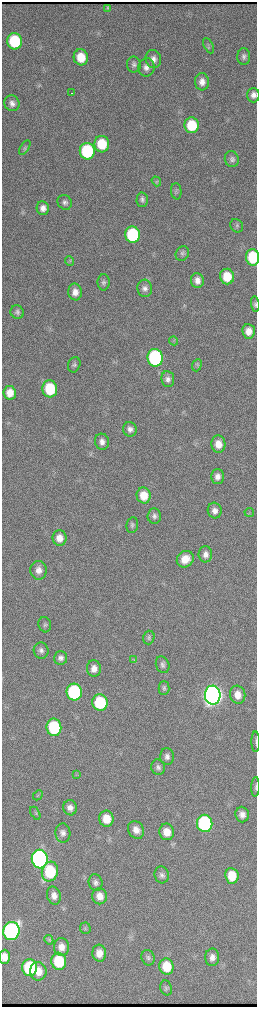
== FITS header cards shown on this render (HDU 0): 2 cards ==
NAXIS1  =                  510 / length of data axis 1
NAXIS2  =                 2010 / length of data axis 2

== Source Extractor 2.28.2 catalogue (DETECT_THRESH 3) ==
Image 510 x 2010 px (HDU 0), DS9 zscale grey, zoomed out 1/2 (1 PNG px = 2 x 2 image px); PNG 259 x 1009 px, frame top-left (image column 2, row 2010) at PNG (2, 2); each listed source drawn as its Kron ellipse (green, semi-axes under 4 px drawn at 4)
Background 3650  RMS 39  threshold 118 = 3 sigma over >= 5 px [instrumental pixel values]
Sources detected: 102; all 102 listed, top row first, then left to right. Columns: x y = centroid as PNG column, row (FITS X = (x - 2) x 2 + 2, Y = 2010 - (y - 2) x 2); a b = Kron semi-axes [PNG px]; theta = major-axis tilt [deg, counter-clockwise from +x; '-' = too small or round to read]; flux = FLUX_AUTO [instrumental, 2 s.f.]
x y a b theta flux
108 8 4 2 - 1.1e+04
15 41 8 7 - 5.5e+05
209 46 8 3 -62 1.3e+04
81 57 8 7 - 1.7e+05
244 57 8 6 -88 2.8e+04
153 59 9 7 -75 5.0e+04
134 65 8 7 - 2.9e+04
146 67 9 8 - 4.9e+04
202 82 8 7 - 6.2e+04
72 93 2 1 - 2.2e+04
253 95 7 6 - 4.2e+04
12 103 8 7 - 4.3e+04
192 125 8 7 - 3.2e+05
102 144 8 7 - 2.9e+05
25 148 8 4 57 1.5e+04
87 151 8 7 - 7.8e+05
232 159 8 7 - 3.1e+04
156 181 5 4 - 1.4e+04
176 191 8 5 -85 1.8e+04
142 200 7 5 87 2.4e+04
65 202 8 6 -54 3.1e+04
43 208 7 6 - 5.1e+04
237 226 7 6 - 2.0e+04
133 235 8 7 - 8.5e+05
182 253 7 6 - 2.2e+04
253 257 8 6 -86 4.0e+05
70 261 5 3 - 1.1e+04
227 277 8 7 - 2.0e+05
197 280 7 6 - 5.7e+04
104 282 8 6 90 2.4e+04
145 288 8 7 - 4.1e+04
75 292 8 7 - 6.2e+04
255 304 7 4 -83 1.5e+04
17 312 7 6 - 2.6e+04
249 331 7 6 - 7.9e+04
173 341 5 2 - 6.9e+03
155 358 9 7 -83 1.5e+06
74 365 8 6 70 2.3e+04
197 365 6 4 68 1.5e+04
168 379 8 6 -83 3.7e+04
50 389 8 7 - 4.1e+05
10 393 6 6 - 1.0e+05
130 429 7 6 - 4.0e+04
102 442 8 7 - 4.6e+04
218 444 8 7 - 9.5e+04
217 477 7 6 - 4.8e+04
144 496 8 7 - 1.4e+05
215 511 8 7 - 5.2e+04
249 512 5 2 - 5.7e+03
154 516 7 7 - 3.1e+04
132 525 8 6 79 2.4e+04
59 538 8 7 - 7.7e+04
205 554 8 7 - 4.8e+04
185 559 9 8 - 1.1e+05
39 570 9 8 - 6.2e+04
45 625 8 6 -74 2.0e+04
149 637 7 5 74 2.0e+04
41 650 8 7 - 3.5e+04
61 658 7 6 - 3.6e+04
134 660 3 3 - 8.9e+03
163 665 8 6 -70 2.8e+04
94 669 8 7 - 6.3e+04
164 688 7 5 89 1.7e+04
74 692 8 7 - 1.1e+06
213 695 9 8 - 1.0e+07
238 695 9 7 -74 8.7e+04
100 703 8 7 - 5.1e+05
54 727 8 7 - 6.3e+05
256 742 10 2 -89 1.0e+04
167 757 8 7 - 3.8e+04
158 767 8 7 - 3.0e+04
76 775 3 2 - 5.9e+03
256 787 9 3 88 1.3e+04
38 795 5 3 - 8.9e+03
70 808 8 6 -82 4.7e+04
35 813 7 3 -60 1.2e+04
242 815 8 7 - 5.2e+04
106 819 8 7 - 1.5e+05
205 823 8 7 - 1.2e+06
136 830 9 7 -57 7.1e+04
167 832 8 7 - 1.1e+05
63 833 9 7 -88 4.3e+04
40 859 9 8 - 2.9e+06
50 872 10 8 72 5.2e+05
162 875 8 7 - 3.4e+04
232 876 8 6 -83 1.8e+05
95 882 8 7 - 3.4e+04
54 896 9 7 -75 5.5e+04
100 896 8 7 - 8.5e+04
85 928 5 5 - 1.5e+04
11 931 9 8 - 2.6e+06
49 940 5 4 - 1.2e+04
61 947 9 7 -87 7.0e+04
99 953 8 7 - 8.2e+04
5 957 7 5 -89 2.2e+04
212 957 9 7 88 5.4e+04
148 958 8 6 -71 2.5e+04
59 961 8 7 - 4.2e+05
166 967 8 7 - 2.3e+05
30 968 8 7 - 6.8e+05
38 971 9 8 - 1.2e+05
166 988 7 5 -73 2.0e+04
At the frame edge (FLAGS 8, measured only in part): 5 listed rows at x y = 253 95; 253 257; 255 304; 256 742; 256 787